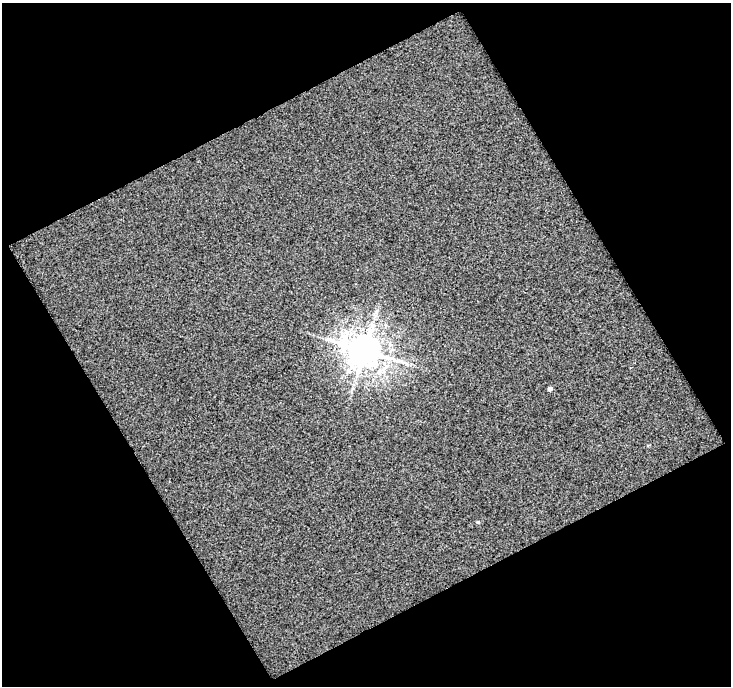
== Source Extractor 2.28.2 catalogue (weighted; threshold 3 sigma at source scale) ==
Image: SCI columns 1-729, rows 17-700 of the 729 x 717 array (HDU 1 of 3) = the unmasked area's bounding box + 8 px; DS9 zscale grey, full resolution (1 PNG px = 1 image px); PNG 733 x 688 px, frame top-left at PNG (2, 3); no overlay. Shown black and unused: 48% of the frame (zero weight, under 2 of 3 exposures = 2% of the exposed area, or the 3 px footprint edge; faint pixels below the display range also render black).
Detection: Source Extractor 2.28.2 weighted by HDU 2 'WHT'. Background 0.146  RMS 1.1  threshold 5.14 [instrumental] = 3 sigma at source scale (4.5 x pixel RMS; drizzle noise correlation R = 1.50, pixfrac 1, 0.0396/0.0396 arcsec/px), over >= 5 px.
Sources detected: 4; all 4 listed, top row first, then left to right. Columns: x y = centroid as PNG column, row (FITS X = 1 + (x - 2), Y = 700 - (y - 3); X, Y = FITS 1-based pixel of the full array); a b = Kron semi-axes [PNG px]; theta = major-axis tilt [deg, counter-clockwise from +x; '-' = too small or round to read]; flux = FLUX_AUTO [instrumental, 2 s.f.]
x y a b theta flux
330 340 16 7 -13 860
364 351 10 9 - 230000
550 389 4 4 - 380
478 522 4 3 - 110